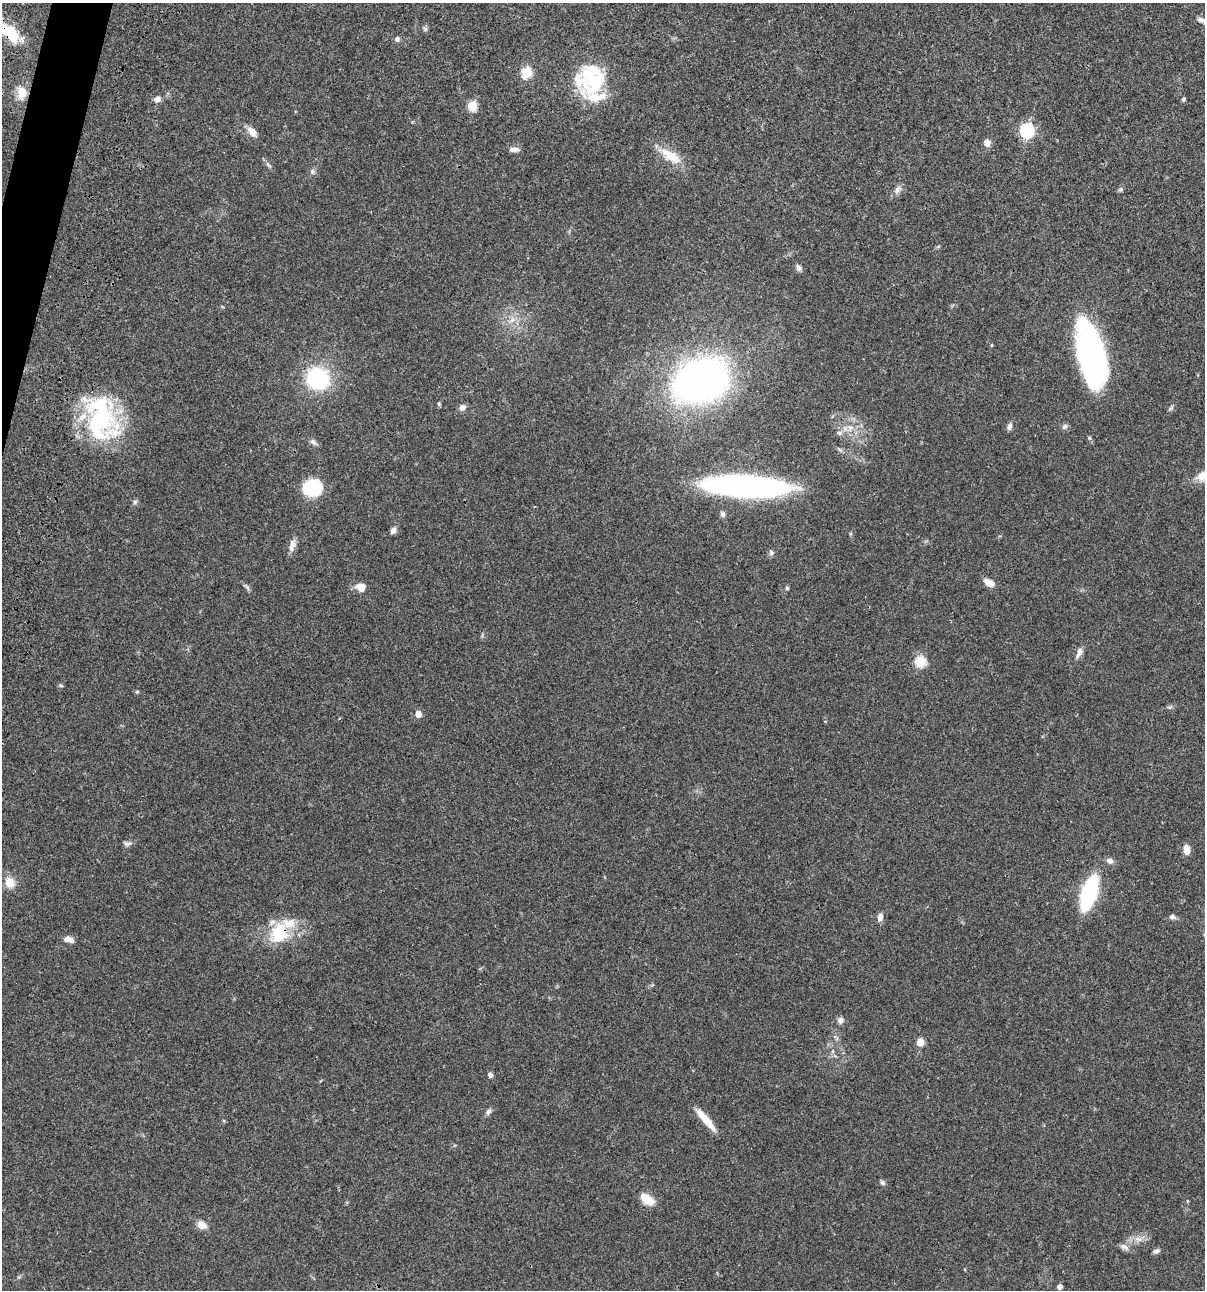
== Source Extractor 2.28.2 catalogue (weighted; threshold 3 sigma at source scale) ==
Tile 11 of 4 x 4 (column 3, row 3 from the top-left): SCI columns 2641-3843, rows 1408-2695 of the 5405 x 5389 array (HDU 1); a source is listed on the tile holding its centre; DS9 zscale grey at full resolution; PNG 1207 x 1292 px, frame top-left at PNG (2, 3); no overlay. Shown black and unused: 1% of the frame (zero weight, under 3 of 4 exposures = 9% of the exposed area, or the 3 px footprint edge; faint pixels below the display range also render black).
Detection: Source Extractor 2.28.2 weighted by HDU 2 'WHT'; one run over the whole footprint, this tile lists its part. Background 0.0456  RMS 0.0054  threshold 0.0245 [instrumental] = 3 sigma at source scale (4.5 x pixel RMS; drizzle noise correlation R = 1.50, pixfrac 1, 0.05/0.05 arcsec/px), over >= 5 px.
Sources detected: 79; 4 inside a brighter object's white glare — not listed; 3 inside a brighter listed object's ellipse — not listed separately; the other 72 listed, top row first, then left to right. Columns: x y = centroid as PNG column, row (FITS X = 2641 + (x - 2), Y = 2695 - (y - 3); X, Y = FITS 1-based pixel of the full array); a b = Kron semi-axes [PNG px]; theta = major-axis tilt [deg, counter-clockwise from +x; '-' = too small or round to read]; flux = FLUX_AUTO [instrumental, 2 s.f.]
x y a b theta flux
1201 20 11 6 -23 2.3
4 29 30 14 -37 19
425 29 6 5 - 0.97
397 39 6 6 - 1.5
526 73 6 5 - 34
591 79 31 29 67 44
21 93 18 12 86 6.7
158 99 8 7 - 2.2
1183 99 6 5 - 0.74
472 106 6 5 - 23
1027 130 7 6 - 85
252 131 15 8 -51 4
987 143 9 8 - 2.8
514 149 13 6 0 2.3
671 156 30 12 -35 11
268 164 9 3 -45 1.1
312 171 8 5 -84 1.2
1121 189 6 5 - 0.89
897 190 12 7 61 2.3
799 268 10 6 -53 1.6
1090 356 79 22 -80 100
318 379 19 17 -37 47
701 381 32 23 14 360
439 404 6 4 85 0.71
462 407 8 7 - 2.4
1171 408 9 4 36 0.93
100 418 55 35 -84 67
1009 426 9 6 76 1.6
1064 427 8 6 36 1.3
850 428 9 7 -1 2.7
839 433 8 5 -23 1.3
313 442 9 6 -39 1.6
745 487 64 15 -4 210
312 488 20 17 3 22
135 502 6 5 - 1
723 514 7 6 - 1.2
393 530 8 6 52 2.2
292 543 13 9 -79 3.2
771 553 7 6 - 1.1
989 582 12 7 -32 4.5
246 587 12 4 -38 1.3
361 588 12 10 -33 4.6
787 588 5 5 - 0.7
1079 652 15 6 63 2.9
920 662 5 5 - 35
60 685 7 4 -31 0.67
137 692 5 5 - 0.62
1170 707 6 5 - 0.88
418 714 5 5 - 5.4
128 844 13 6 12 1.7
1187 850 11 7 -84 4.2
1110 861 9 7 -27 2
10 882 11 10 - 6.6
1089 893 20 9 72 91
880 917 9 6 85 2.5
1172 917 8 6 3 1.4
279 933 29 22 66 21
67 939 8 7 - 2.3
840 1020 8 7 - 1.9
920 1042 5 5 - 11
833 1051 6 4 71 0.87
490 1075 5 4 - 2
489 1111 9 6 53 1.7
706 1120 30 7 -50 9.5
882 1183 8 5 -50 1.1
647 1199 16 9 -35 8.5
1187 1201 5 3 - 0.42
202 1225 12 8 -32 4.5
1138 1239 11 6 -15 2.8
1124 1247 12 7 -27 2.2
1157 1251 8 6 29 1.5
1060 1286 4 4 - 2.6
Overlapping masked pixels (flux is a lower limit): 2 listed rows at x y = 4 29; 279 933
Isophote crosses this tile's border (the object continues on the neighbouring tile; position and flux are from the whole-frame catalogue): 2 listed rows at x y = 1201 20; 4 29